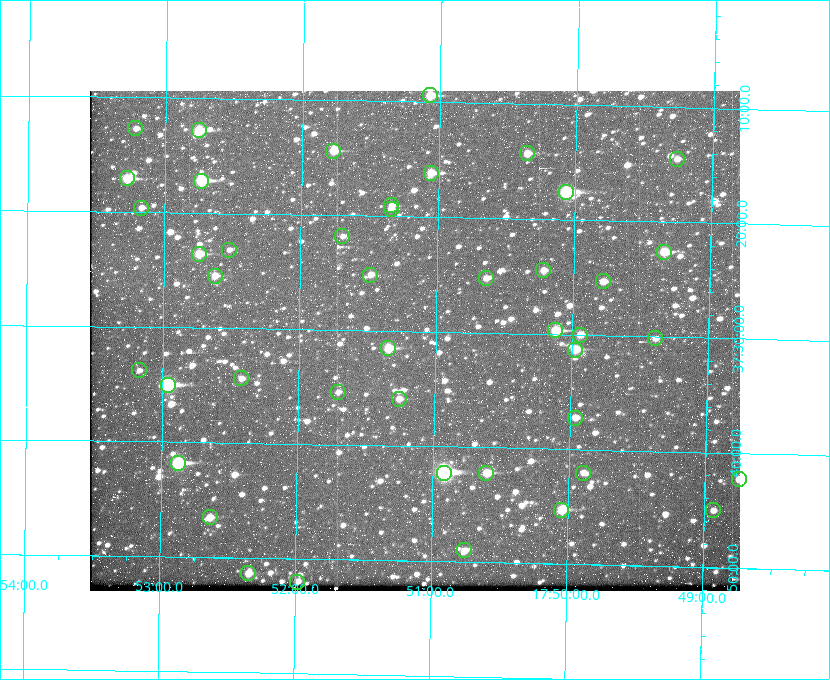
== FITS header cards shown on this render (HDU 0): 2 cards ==
NAXIS1  =                  650
NAXIS2  =                  500

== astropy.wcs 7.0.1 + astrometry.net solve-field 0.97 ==
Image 650 x 500 px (HDU 0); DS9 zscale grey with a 90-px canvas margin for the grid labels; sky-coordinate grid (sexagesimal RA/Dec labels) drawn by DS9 from the SOLVED WCS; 44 Tycho-2 reference stars matched to detected sources circled (green)
Header WCS: none
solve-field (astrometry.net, Tycho-2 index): SOLVED blind (the file carries no WCS)
Solved WCS: RA---TAN-SIP/DEC--TAN-SIP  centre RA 17:51:09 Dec +37:31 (267.79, +37.51 deg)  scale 5.23 arcsec/px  FOV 56.7' x 43.6'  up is +179 deg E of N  parity flipped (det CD > 0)
(file carries no celestial WCS; the grid is the blind solution)
Tycho-2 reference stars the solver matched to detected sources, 44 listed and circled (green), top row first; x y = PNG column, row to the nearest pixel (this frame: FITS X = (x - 90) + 1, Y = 500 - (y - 91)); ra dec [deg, ICRS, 3 dp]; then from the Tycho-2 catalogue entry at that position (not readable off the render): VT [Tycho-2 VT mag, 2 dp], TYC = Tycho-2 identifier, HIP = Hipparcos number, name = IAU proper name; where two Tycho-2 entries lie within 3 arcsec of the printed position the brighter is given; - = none
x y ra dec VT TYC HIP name
430 95 267.768 +37.157 9.98 2620-745-1 - -
135 128 268.304 +37.212 11.98 2620-648-1 - -
199 130 268.189 +37.213 9.71 2620-542-1 - -
333 151 267.943 +37.240 10.39 2620-505-1 - -
527 153 267.589 +37.238 11.09 2619-212-1 - -
677 159 267.316 +37.242 12.03 2619-611-1 - -
431 173 267.764 +37.270 10.17 2620-784-1 - -
127 178 268.319 +37.285 9.88 2620-536-1 - -
201 181 268.183 +37.286 8.98 2620-786-1 87506 -
566 192 267.517 +37.293 8.96 2619-379-1 - -
391 205 267.835 +37.318 11.84 2620-340-1 - -
141 208 268.292 +37.327 11.78 2620-271-1 - -
391 209 267.836 +37.323 11.47 2620-19-1 - -
342 236 267.924 +37.364 11.94 2620-391-1 - -
229 250 268.131 +37.386 12.62 2620-526-1 - -
664 252 267.335 +37.377 10.60 2619-634-1 - -
199 254 268.186 +37.393 10.44 2620-175-1 - -
543 270 267.555 +37.408 11.50 2619-358-1 - -
370 275 267.871 +37.419 11.35 2620-812-1 - -
215 276 268.156 +37.424 11.25 2620-712-1 - -
486 278 267.660 +37.420 11.49 2619-130-1 - -
603 281 267.445 +37.422 11.17 2619-451-1 - -
555 330 267.531 +37.495 10.07 2619-274-1 - -
580 335 267.485 +37.500 11.33 2619-40-1 - -
655 338 267.347 +37.503 12.15 3088-638-1 - -
388 348 267.836 +37.525 9.96 3089-889-1 - -
575 350 267.494 +37.522 10.35 3088-270-1 - -
139 370 268.293 +37.563 12.13 3089-703-1 - -
241 378 268.105 +37.573 11.82 3089-995-1 - -
168 385 268.239 +37.584 8.64 3089-755-1 - -
338 392 267.927 +37.590 11.84 3089-1137-1 - -
399 399 267.815 +37.598 11.54 3089-1081-1 - -
575 418 267.491 +37.621 11.40 3088-1284-1 - -
178 463 268.219 +37.697 8.93 3089-671-1 - -
444 473 267.730 +37.705 8.13 3089-1203-1 87349 -
486 473 267.652 +37.703 11.04 3089-693-1 - -
583 473 267.474 +37.700 11.92 3088-786-1 - -
739 479 267.188 +37.704 11.69 3088-330-1 - -
561 510 267.512 +37.755 10.10 3089-2332-1 - -
713 510 267.234 +37.751 12.40 3088-1142-1 - -
210 517 268.159 +37.775 11.22 3089-2245-1 - -
464 550 267.689 +37.817 11.78 3089-2065-1 - -
248 573 268.087 +37.856 11.54 3089-2086-1 - -
297 582 267.996 +37.867 12.03 3089-2079-1 - -